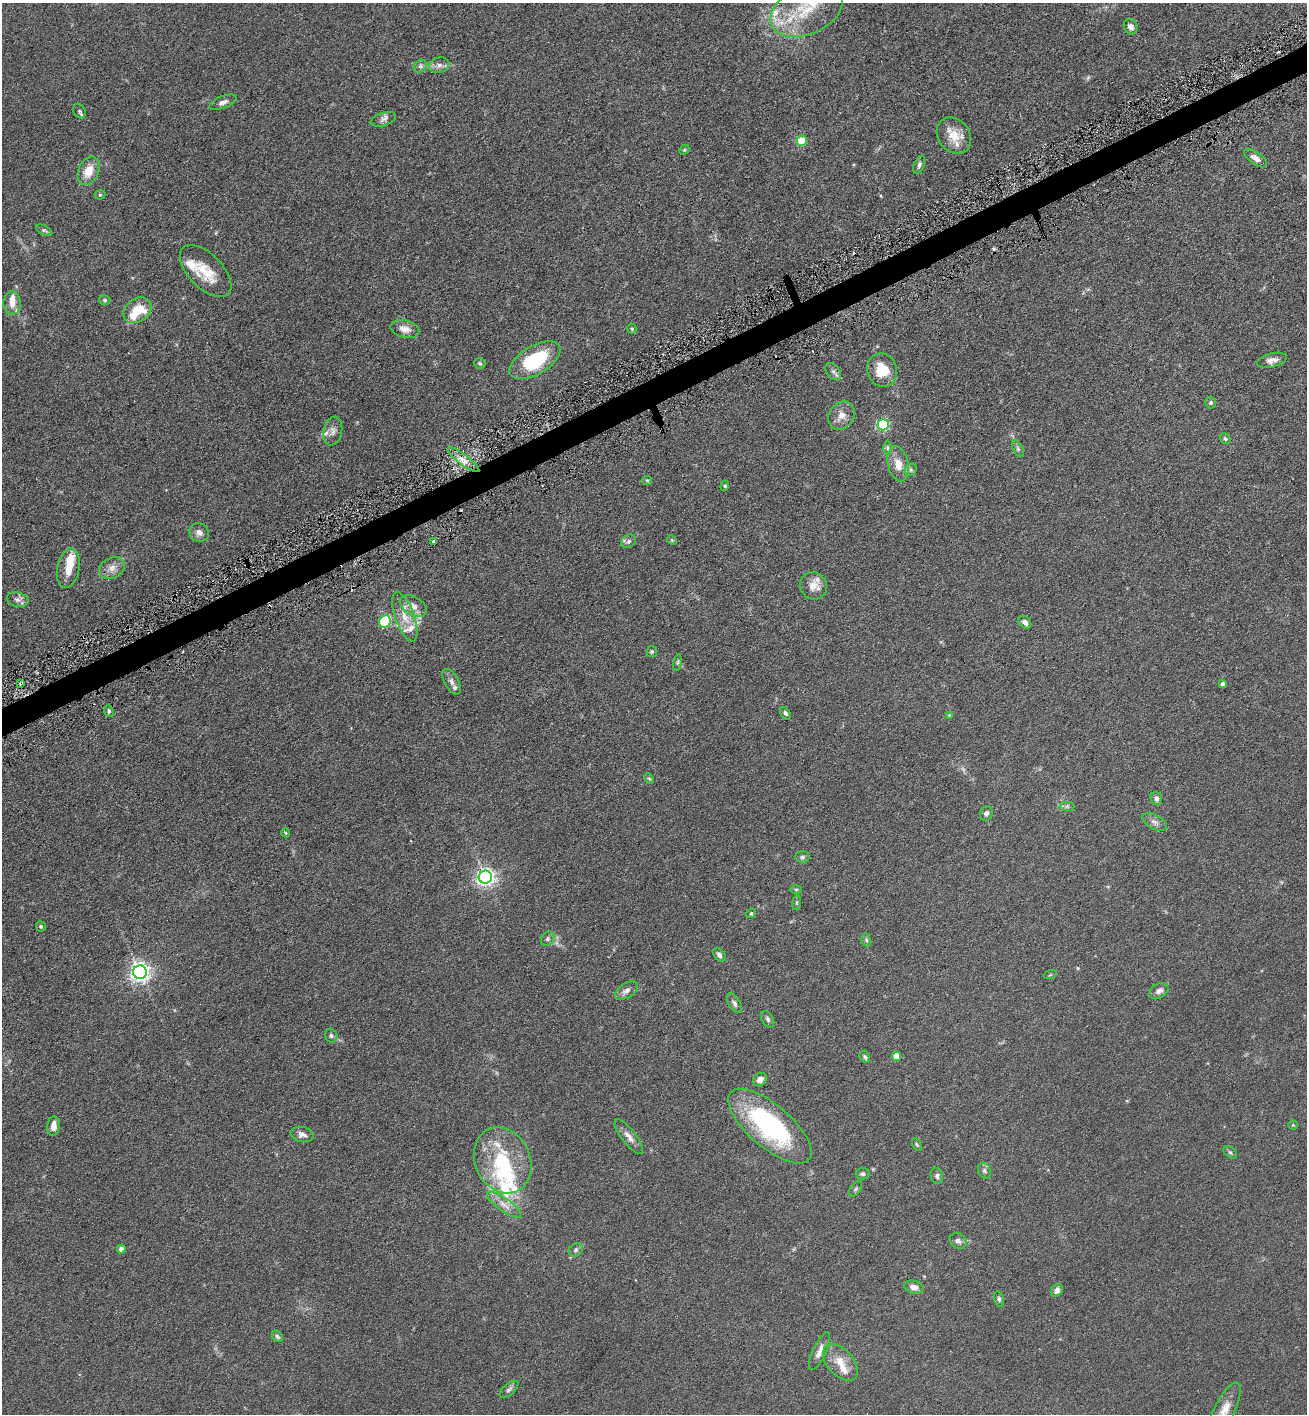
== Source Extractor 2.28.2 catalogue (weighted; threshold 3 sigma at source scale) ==
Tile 10 of 4 x 4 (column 2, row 3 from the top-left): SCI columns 1454-2758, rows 1425-2836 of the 5654 x 5672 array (HDU 1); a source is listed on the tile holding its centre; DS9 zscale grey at full resolution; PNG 1309 x 1416 px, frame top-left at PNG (2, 3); each listed source drawn as its Kron ellipse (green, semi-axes under 4 px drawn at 4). Shown black and unused: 2% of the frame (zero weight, under 3 of 6 exposures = <1% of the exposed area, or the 3 px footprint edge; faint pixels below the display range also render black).
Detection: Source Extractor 2.28.2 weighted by HDU 2 'WHT'; one run over the whole footprint, this tile lists its part. Background 0.0619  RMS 0.0058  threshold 0.0239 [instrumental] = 3 sigma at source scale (4.09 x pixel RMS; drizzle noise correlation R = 1.36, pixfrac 0.8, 0.05/0.05 arcsec/px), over >= 5 px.
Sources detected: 130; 1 too faint to see at this stretch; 4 cosmic-ray / hot-pixel residue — neither listed nor drawn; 18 inside a brighter listed object's ellipse — not listed separately; the other 107 listed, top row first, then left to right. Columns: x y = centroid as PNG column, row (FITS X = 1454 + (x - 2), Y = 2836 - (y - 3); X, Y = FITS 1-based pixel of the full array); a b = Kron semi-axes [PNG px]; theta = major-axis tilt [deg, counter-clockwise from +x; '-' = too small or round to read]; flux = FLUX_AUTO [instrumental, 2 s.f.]
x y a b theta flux
806 11 38 24 22 25
1131 27 8 6 -64 2.5
439 65 10 7 15 2.6
420 66 7 5 45 1.3
223 102 14 6 22 2.4
79 111 7 6 - 1
383 119 13 6 18 2.1
954 135 19 15 -51 8.8
802 141 5 5 - 20
684 150 6 4 44 0.62
1256 158 13 6 -35 3.3
919 165 10 5 66 1.5
88 171 15 10 65 8.4
100 195 5 5 - 0.65
44 230 9 4 -28 0.87
206 271 32 17 -46 14
105 300 6 4 -15 0.9
12 303 11 8 -88 4.1
137 310 15 11 34 9.6
405 329 15 8 -14 4.2
632 329 5 4 - 0.74
535 360 28 14 31 34
1272 360 15 7 13 3.2
480 363 6 5 - 0.85
882 370 17 15 -72 12
833 372 10 6 -52 1.7
1211 403 6 5 - 0.95
841 416 15 12 54 4.8
883 425 5 5 - 60
333 431 14 9 78 3.2
1225 439 6 5 - 0.9
887 448 6 4 -90 0.96
1018 449 9 5 -63 1.1
463 460 19 5 -37 4.8
898 464 18 10 -78 6.7
911 470 7 5 47 1.1
647 480 5 4 - 0.57
725 486 5 4 - 0.69
199 532 10 9 - 2.5
672 540 5 4 - 0.5
434 541 3 3 - 34
629 541 8 6 33 1.4
68 568 20 11 79 7.7
112 568 13 10 26 4
814 586 14 13 - 6.5
18 600 11 7 -16 2.1
413 606 15 9 -31 4.6
405 617 26 9 -70 8.6
385 622 6 5 - 40
1025 622 7 5 -44 2.2
652 652 5 5 - 0.94
677 662 8 4 79 0.83
452 682 14 7 -61 2.4
21 683 3 3 - 1.1
1223 684 4 4 - 2
109 711 6 4 -68 1
785 713 7 4 -57 1.1
949 715 4 4 - 0.4
649 779 6 4 -65 0.67
1156 798 7 5 -69 1.9
1067 806 7 4 1 1.1
986 813 7 6 - 1.9
1155 822 13 7 -28 2.6
286 833 4 3 - 0.4
802 857 7 5 -1 1.1
485 877 6 6 - 220
796 889 6 4 -1 0.66
797 903 7 3 82 0.64
751 913 5 4 - 0.61
41 926 5 5 - 0.95
548 939 8 6 55 1.3
866 940 6 4 -74 0.88
719 955 7 5 -46 1.9
140 972 7 7 - 270
1050 975 7 4 18 0.64
627 991 13 7 32 2.5
1159 991 10 7 30 2.8
734 1003 11 5 -58 1.6
768 1019 9 5 -60 1.3
331 1036 7 6 - 1.2
896 1056 5 4 - 7
865 1057 7 4 -61 1
760 1079 7 6 - 2.9
1293 1125 4 4 - 0.49
54 1126 10 6 85 3.7
770 1126 52 21 -40 72
302 1134 11 7 -11 2.5
629 1136 21 7 -52 3.7
917 1144 7 3 -63 0.67
1230 1152 8 5 -40 1
503 1160 34 27 -65 32
984 1171 8 6 -66 1.3
863 1174 7 5 10 1.3
937 1176 8 6 -76 1.4
856 1189 8 5 56 0.96
504 1205 20 6 -35 4.6
958 1241 9 7 -40 2
121 1249 4 4 - 2.7
576 1250 7 6 - 1.1
914 1287 10 6 -15 3
1057 1290 7 5 53 2.3
999 1299 8 4 -76 1.1
277 1336 6 5 - 1
820 1351 21 6 65 4
840 1362 21 13 -48 8.2
509 1389 11 5 41 1.4
1224 1410 30 10 63 7.5
Overlapping masked pixels (flux is a lower limit): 1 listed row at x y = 21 683
Isophote crosses this tile's border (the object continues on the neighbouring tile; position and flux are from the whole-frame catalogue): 1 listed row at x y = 1224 1410